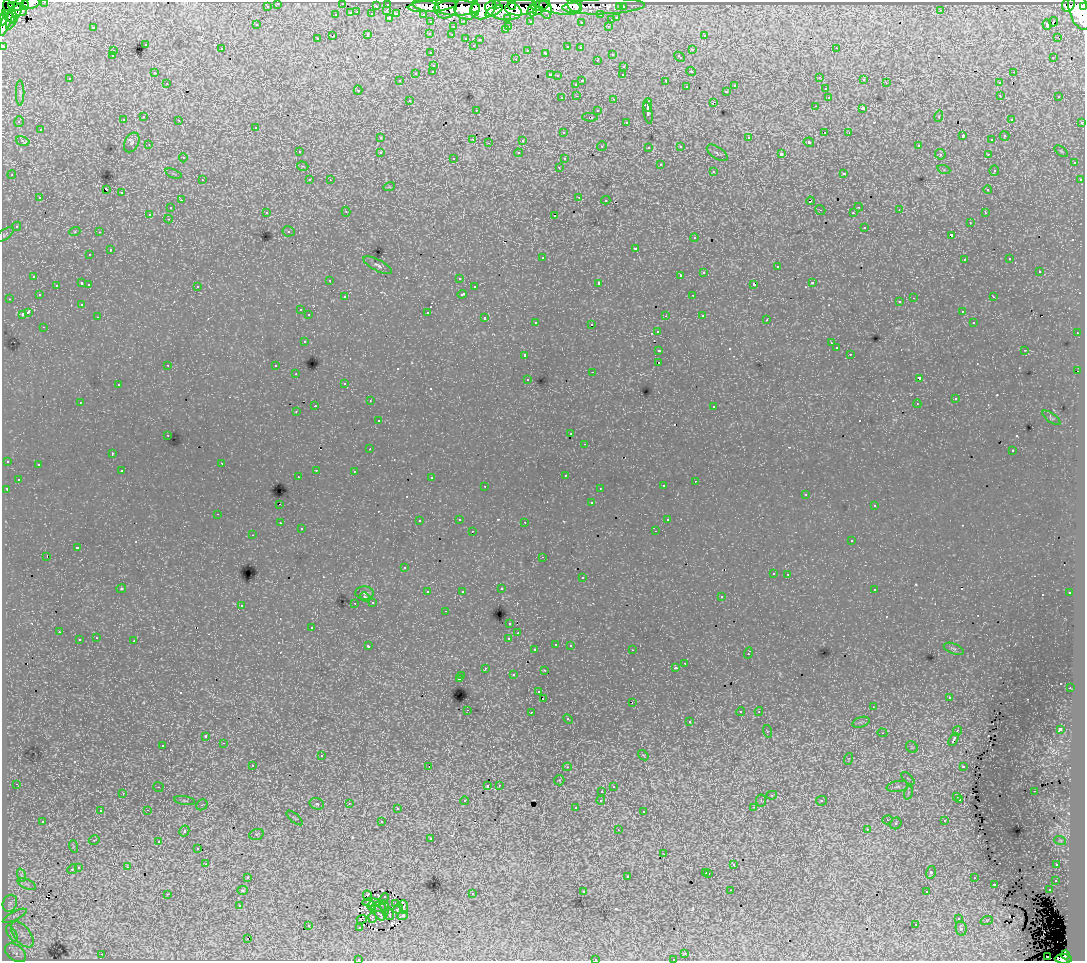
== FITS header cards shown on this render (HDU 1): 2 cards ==
NAXIS1  =                 1083
NAXIS2  =                  959

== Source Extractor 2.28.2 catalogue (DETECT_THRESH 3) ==
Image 1083 x 959 px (HDU 1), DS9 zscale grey, 1 PNG px = 1 image px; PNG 1087 x 963 px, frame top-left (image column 1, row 959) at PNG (2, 2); each listed source drawn as its Kron ellipse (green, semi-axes under 4 px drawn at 4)
Background 167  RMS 2.3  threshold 6.88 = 3 sigma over >= 5 px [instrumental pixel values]
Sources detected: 605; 4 with non-positive FLUX_AUTO (blend fragments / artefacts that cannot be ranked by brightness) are neither listed nor drawn; of the other 601, the 500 brightest by FLUX_AUTO listed and drawn (101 fainter detections omitted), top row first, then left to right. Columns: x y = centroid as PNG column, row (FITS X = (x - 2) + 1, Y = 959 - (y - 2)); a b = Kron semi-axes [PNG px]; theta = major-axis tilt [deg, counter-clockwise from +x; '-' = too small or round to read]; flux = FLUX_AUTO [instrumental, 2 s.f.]
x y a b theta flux
45 2 3 2 - 4700
31 3 9 5 16 68000
278 3 3 3 - 3000
342 3 3 3 - 780
388 4 3 3 - 6800
496 4 4 3 - 56000
24 5 5 4 - 31000
512 5 4 3 - 43000
557 5 24 8 -10 180000
574 5 7 6 - 51000
1068 5 7 6 - 100000
16 6 8 4 -10 35000
267 6 3 3 - 2100
376 6 3 2 - 2000
426 6 14 5 -12 110000
432 6 24 6 4 190000
540 6 9 4 6 75000
603 6 41 8 2 60000
1084 6 4 2 - 72000
446 7 12 10 62 130000
521 7 16 8 6 270000
620 7 3 3 - 1700
623 7 3 3 - 2700
457 8 23 7 0 210000
467 8 12 11 - 270000
483 8 13 10 31 320000
546 8 11 5 -78 64000
476 9 6 3 88 77000
20 10 7 6 - 69000
387 10 3 2 - 490
503 10 18 10 -11 440000
538 10 5 4 - 93000
941 10 3 2 - 190
494 11 9 3 27 86000
532 11 5 4 - 63000
1079 11 19 10 -72 510000
10 12 13 5 -69 53000
357 12 3 2 - 540
15 13 18 5 67 71000
351 13 3 3 - 940
372 14 3 3 - 1600
396 14 4 3 - 1200
423 14 3 2 - 2900
336 15 3 3 - 510
601 15 3 3 - 2000
8 16 8 4 -44 110000
390 18 3 3 - 2000
508 18 3 3 - 1600
617 18 3 3 - 1000
3 19 6 3 85 51000
611 20 3 3 - 720
464 21 3 2 - 700
530 21 3 3 - 1800
431 22 3 3 - 2800
581 22 3 2 - 200
1053 22 5 3 - 590
6 23 14 4 67 210000
257 25 3 2 - 200
1047 25 5 4 - 380
509 26 3 2 - 460
608 26 3 3 - 560
93 27 3 2 - 1000
453 27 3 3 - 550
505 30 3 3 - 370
430 33 3 3 - 380
368 35 3 3 - 760
452 35 3 2 - 250
704 35 4 2 - 510
333 36 3 2 - 1400
1057 37 2 2 - 210
466 38 3 3 - 560
317 39 3 3 - 260
480 40 3 3 - 270
145 44 3 3 - 540
473 45 3 2 - 250
3 46 3 3 - 6800
568 47 3 3 - 660
580 48 3 3 - 380
836 48 3 2 - 350
221 49 3 2 - 230
528 50 3 3 - 240
692 50 3 3 - 690
113 51 3 2 - 350
431 53 3 3 - 310
546 53 4 3 - 660
612 54 3 3 - 560
112 56 3 2 - 210
679 57 6 3 -42 680
1053 57 4 3 - 220
516 59 3 2 - 790
597 60 3 2 - 270
434 65 3 3 - 510
624 66 3 2 - 410
433 71 3 3 - 330
691 71 5 3 - 210
1013 72 3 2 - 520
154 73 3 3 - 270
416 73 3 3 - 740
550 75 3 2 - 990
623 75 3 2 - 190
557 76 3 3 - 360
820 77 3 2 - 200
70 79 3 2 - 230
864 80 3 3 - 310
400 81 3 2 - 210
582 81 3 2 - 850
666 81 3 3 - 1300
167 83 3 2 - 330
886 83 3 3 - 220
999 83 3 3 - 530
576 84 3 3 - 450
735 86 3 3 - 490
686 87 3 3 - 420
825 89 3 2 - 360
358 90 5 4 - 310
726 91 3 3 - 620
20 93 12 2 90 270
1000 95 3 2 - 370
577 96 3 2 - 380
828 97 3 3 - 500
1059 97 3 2 - 270
562 98 3 3 - 450
614 99 3 2 - 780
409 100 3 2 - 390
713 103 4 2 - 770
648 105 7 3 89 2900
815 106 3 2 - 180
863 108 3 3 - 1900
476 110 3 2 - 240
598 111 3 3 - 470
648 112 11 4 -80 3800
939 116 6 3 73 200
143 117 3 3 - 400
590 117 8 4 -1 300
1011 119 4 3 - 290
123 120 3 3 - 410
179 120 3 2 - 300
19 122 5 4 - 320
626 122 4 3 - 340
1082 122 3 3 - 1200
256 127 4 3 - 390
40 130 3 3 - 660
825 132 3 2 - 660
849 132 3 3 - 390
563 133 4 4 - 380
963 136 4 3 - 1100
1004 136 5 5 - 380
380 138 3 3 - 340
749 138 3 3 - 740
473 139 3 2 - 530
523 140 3 3 - 1000
992 140 3 3 - 220
23 141 7 4 -17 670
132 142 10 7 62 580
809 142 5 4 - 320
489 143 3 2 - 380
149 145 3 3 - 260
918 145 3 3 - 380
602 146 5 5 - 310
681 146 3 3 - 620
649 147 4 3 - 340
1061 151 8 4 -36 260
299 152 3 3 - 500
380 152 3 3 - 490
519 153 4 4 - 460
717 153 12 5 -34 690
781 154 4 3 - 3100
940 154 5 5 - 480
988 154 3 2 - 340
183 158 4 4 - 360
454 158 4 3 - 190
564 159 4 4 - 350
1074 163 4 3 - 520
660 165 3 3 - 800
303 166 6 4 -18 200
559 167 4 3 - 410
944 170 6 4 -19 290
994 170 5 4 - 420
713 171 4 4 - 800
844 173 4 3 - 800
173 174 8 2 -21 220
12 175 4 4 - 420
202 180 3 3 - 470
310 180 4 3 - 440
330 180 4 4 - 250
1080 180 4 3 - 380
389 187 6 3 17 230
106 189 4 2 - 820
988 190 4 4 - 480
121 193 3 3 - 820
579 197 3 3 - 700
40 198 3 3 - 590
181 200 3 3 - 350
606 200 4 4 - 350
810 201 4 3 - 950
859 207 4 3 - 350
171 208 4 4 - 470
820 210 5 4 - 240
899 210 3 3 - 260
266 212 3 3 - 420
346 212 5 4 - 360
853 213 4 4 - 200
985 213 3 3 - 410
150 214 3 3 - 1900
555 215 4 3 - 2000
168 219 4 3 - 510
970 222 3 2 - 320
16 226 5 4 - 360
865 227 3 3 - 670
75 231 6 4 19 200
288 231 6 5 - 430
99 232 4 3 - 300
4 235 11 5 35 320
951 235 4 3 - 1300
695 238 4 4 - 500
635 248 3 3 - 930
110 250 3 3 - 1100
90 255 3 2 - 330
542 257 3 3 - 850
1010 259 3 3 - 460
964 260 3 3 - 290
378 265 16 5 -28 650
777 267 3 3 - 1200
704 272 3 3 - 730
1039 272 3 3 - 790
680 275 3 2 - 5900
34 276 3 3 - 500
459 278 4 3 - 370
330 280 3 2 - 300
82 283 3 3 - 1000
599 283 3 3 - 2900
813 283 3 3 - 980
89 284 3 3 - 550
754 284 4 3 - 1900
56 285 3 2 - 370
197 286 3 3 - 540
474 287 3 3 - 320
462 294 5 3 - 830
39 295 3 3 - 350
693 295 3 2 - 370
345 297 3 3 - 450
993 297 3 2 - 390
914 298 3 2 - 790
9 299 3 2 - 230
900 302 4 3 - 470
82 304 4 4 - 290
300 310 3 2 - 260
962 311 3 3 - 390
28 312 4 3 - 2400
427 312 3 3 - 1100
22 314 3 3 - 1000
309 315 3 3 - 510
702 315 3 2 - 430
665 316 3 3 - 190
98 317 3 2 - 340
485 318 3 3 - 840
767 320 3 2 - 300
536 322 3 3 - 350
973 323 3 3 - 220
592 324 3 3 - 1000
44 327 3 2 - 320
658 331 3 3 - 560
1077 333 3 2 - 420
304 341 3 3 - 510
831 343 3 3 - 190
836 348 3 3 - 340
659 350 4 3 - 1700
1025 350 3 2 - 770
850 354 3 2 - 290
525 355 3 3 - 690
658 362 3 3 - 710
168 365 3 2 - 410
276 366 3 3 - 650
1078 371 2 2 - 470
593 372 3 2 - 840
296 374 3 3 - 320
919 378 4 3 - 2600
528 379 3 2 - 250
345 383 3 3 - 370
118 385 3 2 - 410
955 399 4 3 - 310
370 401 3 2 - 420
80 402 3 2 - 320
917 404 4 3 - 240
315 406 2 2 - 990
714 406 3 3 - 410
296 412 3 3 - 260
1051 418 11 4 -36 290
378 421 3 3 - 290
571 434 3 2 - 190
168 435 3 2 - 390
585 444 3 2 - 310
370 449 3 2 - 210
1013 451 3 3 - 340
112 454 3 2 - 210
7 461 3 3 - 360
222 463 3 2 - 230
38 464 3 3 - 520
316 470 3 3 - 590
122 471 3 3 - 420
354 471 3 2 - 400
565 475 3 2 - 280
298 477 3 2 - 220
431 477 3 3 - 280
18 479 3 2 - 220
695 481 3 2 - 240
485 486 3 2 - 420
663 486 3 3 - 440
600 488 3 2 - 300
7 489 4 3 - 430
806 494 3 2 - 220
591 503 3 3 - 250
279 504 2 2 - 190
874 506 3 3 - 310
218 514 3 2 - 410
459 519 3 2 - 460
667 520 3 3 - 340
419 521 3 3 - 210
525 522 3 2 - 310
280 523 3 2 - 270
301 529 3 2 - 260
472 531 3 2 - 310
656 531 3 2 - 480
253 535 3 2 - 210
852 541 3 3 - 460
77 548 3 3 - 1200
47 556 3 2 - 990
543 557 3 2 - 270
404 568 3 3 - 320
773 573 3 3 - 370
788 574 3 3 - 420
582 578 3 3 - 580
121 589 5 4 - 190
501 589 3 3 - 430
874 589 3 3 - 520
462 591 3 3 - 260
428 592 3 3 - 820
365 593 9 6 -4 490
1070 593 3 3 - 370
365 597 5 4 - 260
721 597 3 3 - 340
373 602 3 3 - 460
355 603 3 2 - 300
241 605 3 3 - 540
445 611 3 2 - 230
510 623 3 3 - 380
312 627 3 3 - 470
59 632 3 3 - 470
518 633 3 2 - 240
96 638 3 2 - 370
509 638 4 3 - 980
79 640 3 3 - 730
134 641 3 3 - 1200
556 644 3 2 - 370
570 645 3 3 - 500
368 646 4 3 - 530
954 649 10 5 -22 400
535 650 3 3 - 410
632 650 3 3 - 400
748 653 5 3 - 1200
685 663 3 2 - 420
485 668 3 3 - 320
676 668 4 4 - 380
545 670 3 3 - 620
513 675 3 3 - 500
462 676 3 3 - 490
459 679 3 3 - 1600
1070 688 3 2 - 420
539 692 4 4 - 330
949 697 4 3 - 300
543 698 3 2 - 380
632 702 3 2 - 210
873 707 4 3 - 320
467 710 3 2 - 410
531 712 3 3 - 630
740 712 4 3 - 200
759 712 4 4 - 220
568 719 5 3 - 220
690 722 3 3 - 570
861 722 9 5 18 420
1060 729 4 3 - 3500
767 731 6 4 -71 210
957 731 5 3 - 1400
882 733 5 4 - 260
206 736 4 3 - 780
954 739 7 3 60 2100
224 743 3 3 - 510
163 745 3 3 - 550
912 747 6 5 - 310
643 755 6 4 -40 230
321 756 3 3 - 840
848 759 6 4 71 210
253 765 3 3 - 420
963 766 4 3 - 1000
429 767 3 2 - 740
567 767 4 4 - 350
908 778 8 3 -44 220
559 780 5 5 - 200
16 784 3 2 - 410
499 785 4 3 - 290
488 786 3 3 - 1600
613 786 4 3 - 330
897 786 11 5 9 640
158 787 5 5 - 230
602 791 3 2 - 490
1034 791 3 2 - 210
123 793 3 3 - 220
908 793 7 4 72 320
772 795 5 4 - 270
957 797 3 3 - 500
960 799 3 3 - 330
601 800 4 4 - 510
185 801 10 4 -9 380
465 801 4 3 - 330
761 801 6 5 - 250
822 801 5 5 - 310
349 803 3 3 - 450
317 804 7 5 -15 370
202 805 6 5 - 310
754 807 4 3 - 450
576 808 4 3 - 400
397 809 3 3 - 390
147 810 3 2 - 650
100 811 4 3 - 360
644 812 3 3 - 750
295 818 10 2 -40 190
888 820 5 4 - 280
43 821 3 3 - 360
945 821 4 3 - 390
382 822 3 3 - 1200
896 823 6 5 - 370
867 829 4 4 - 310
618 830 3 3 - 250
184 831 5 4 - 470
256 834 7 5 21 320
431 838 3 3 - 370
94 840 5 4 - 330
1060 840 6 3 -19 190
159 842 3 3 - 340
73 846 6 4 -73 200
198 848 3 2 - 240
664 854 3 2 - 350
206 864 3 2 - 240
734 865 3 3 - 1400
1057 865 3 2 - 410
128 867 4 3 - 500
78 868 3 3 - 800
72 869 5 4 - 220
706 872 3 3 - 650
931 872 6 4 75 350
709 873 3 3 - 720
21 875 7 4 -72 360
248 877 3 2 - 460
627 877 3 3 - 940
974 878 3 2 - 440
1056 880 3 3 - 420
27 884 10 5 -23 540
994 884 3 3 - 1000
242 890 5 4 - 210
731 890 3 2 - 260
1049 890 3 2 - 330
583 891 3 3 - 380
927 892 3 3 - 370
167 894 3 2 - 1300
472 894 3 3 - 610
368 896 5 4 - 340
384 899 6 4 60 340
371 902 9 3 -2 310
10 903 9 6 62 610
396 904 4 2 - 210
239 906 3 3 - 260
372 906 5 3 - 200
378 907 7 5 7 350
404 907 7 4 -84 340
385 908 8 2 -81 200
398 909 5 3 - 380
379 913 8 3 -64 280
389 914 6 2 -79 230
15 916 13 4 28 490
402 916 5 3 - 290
372 918 5 3 - 270
362 919 5 2 - 320
959 919 3 3 - 680
987 920 6 4 18 200
308 925 3 3 - 410
916 925 3 2 - 430
360 927 3 3 - 300
961 928 7 5 -81 520
12 934 9 4 -59 410
22 934 15 8 -52 1300
248 939 3 3 - 910
16 953 12 7 -36 990
685 953 3 2 - 400
102 954 2 2 - 460
1066 955 4 3 - 54000
1047 956 2 2 - 560
358 959 3 2 - 220
595 959 3 2 - 560
673 959 2 2 - 190
1063 959 8 4 -3 130000
At the frame edge (FLAGS 8, measured only in part): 11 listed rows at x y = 45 2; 31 3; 278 3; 342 3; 1084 6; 3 19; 3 46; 358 959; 595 959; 673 959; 1063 959
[101 fainter detections neither listed nor drawn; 4 non-positive-flux detections neither listed nor drawn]